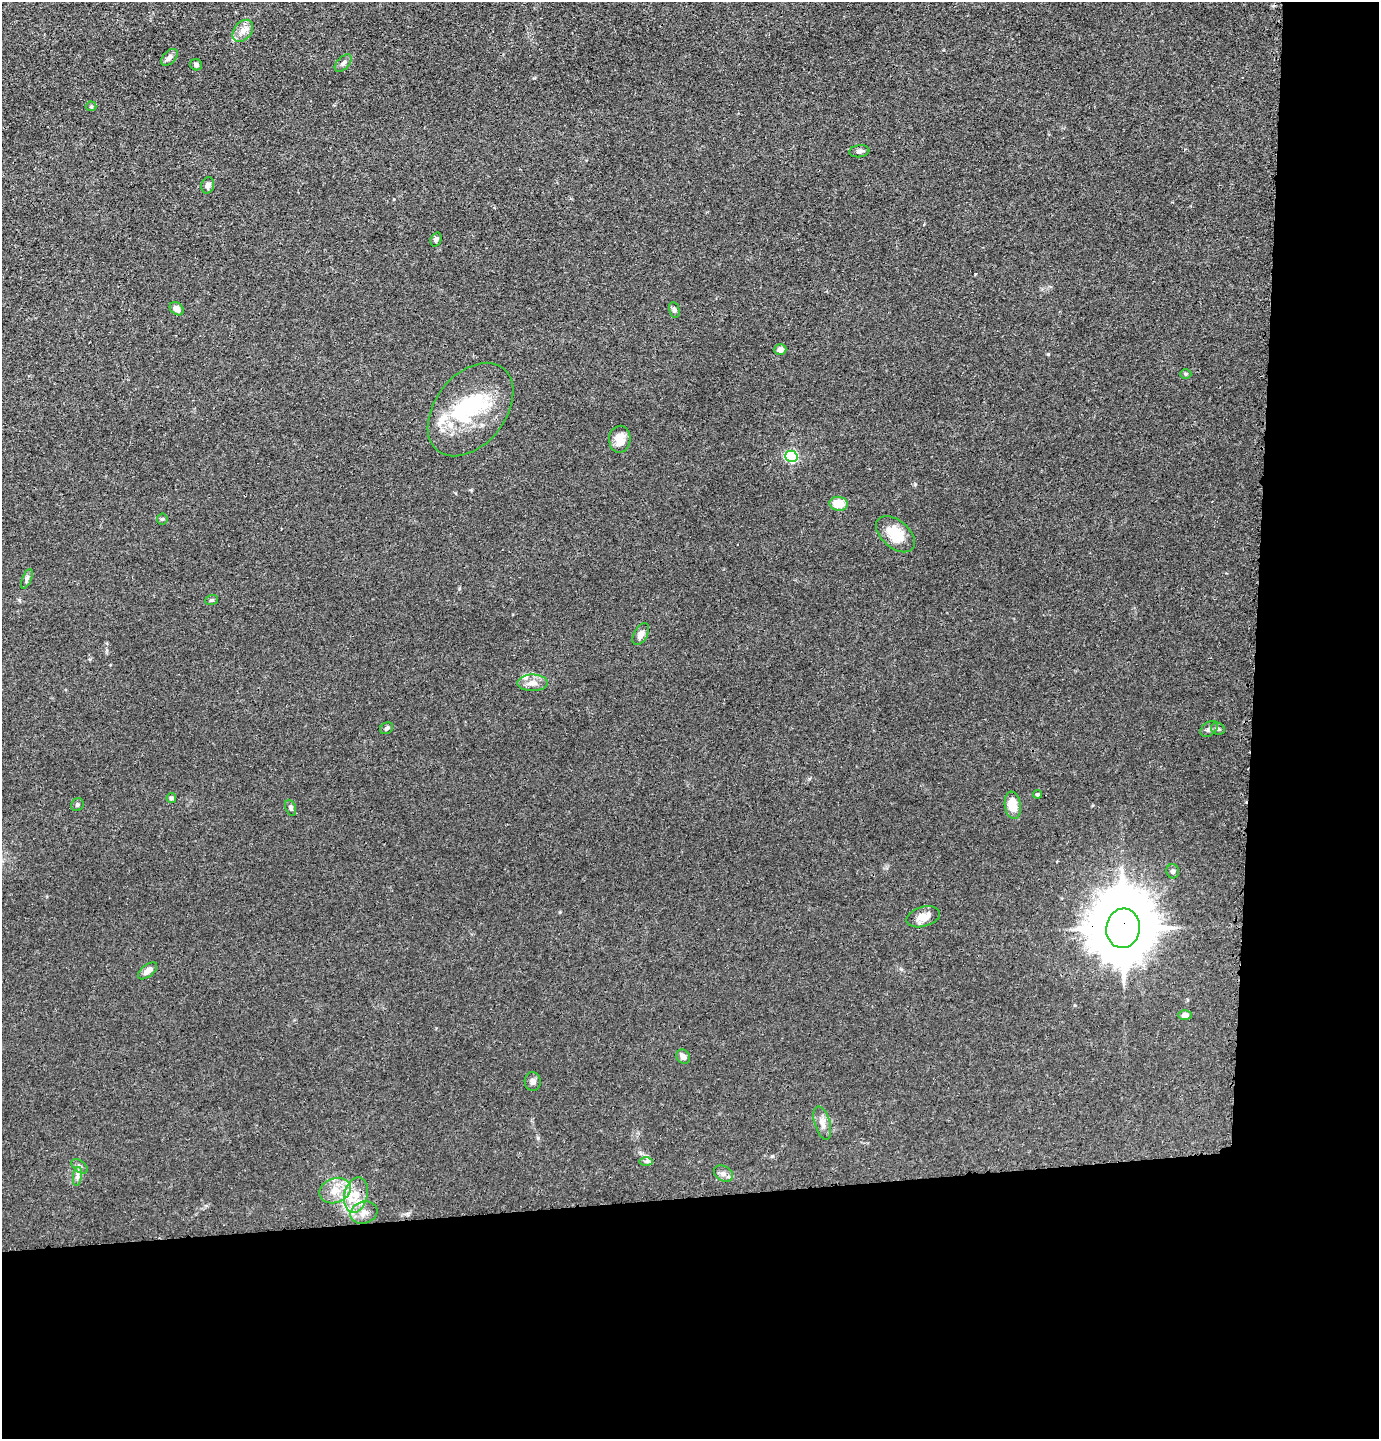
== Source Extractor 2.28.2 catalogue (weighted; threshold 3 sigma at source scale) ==
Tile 9 of 3 x 3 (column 3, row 3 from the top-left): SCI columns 2853-4229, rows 22-1458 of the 4327 x 4353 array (HDU 1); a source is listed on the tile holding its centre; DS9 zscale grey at full resolution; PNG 1381 x 1441 px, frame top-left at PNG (2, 2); each listed source drawn as its Kron ellipse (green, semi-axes under 4 px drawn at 4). Shown black and unused: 24% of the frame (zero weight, under 3 of 4 exposures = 3% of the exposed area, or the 3 px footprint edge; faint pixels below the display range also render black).
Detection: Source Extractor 2.28.2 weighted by HDU 2 'WHT'; one run over the whole footprint, this tile lists its part. Background 0.0142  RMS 0.0028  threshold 0.0124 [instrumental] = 3 sigma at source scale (4.5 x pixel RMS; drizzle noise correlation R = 1.50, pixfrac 1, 0.05/0.05 arcsec/px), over >= 5 px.
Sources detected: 55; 3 inside a brighter object's white glare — neither listed nor drawn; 7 inside a brighter listed object's ellipse — not listed separately; the other 45 listed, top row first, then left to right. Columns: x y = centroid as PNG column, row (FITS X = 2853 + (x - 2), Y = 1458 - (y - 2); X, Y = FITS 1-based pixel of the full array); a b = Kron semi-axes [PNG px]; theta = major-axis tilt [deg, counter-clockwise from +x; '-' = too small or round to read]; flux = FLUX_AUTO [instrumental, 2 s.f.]
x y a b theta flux
243 31 12 8 49 2.1
169 57 10 6 48 1.1
343 63 10 6 47 0.84
196 65 6 5 - 0.68
91 106 5 5 - 0.37
859 151 10 6 6 0.85
208 185 8 6 75 0.94
436 239 7 5 69 0.66
177 309 7 6 - 1.7
674 310 8 5 -77 0.68
780 349 6 5 - 1.3
1186 374 6 5 - 0.4
471 410 53 35 51 20
620 439 13 11 87 3.3
791 456 6 5 - 36
839 504 9 7 -6 5.3
162 519 5 5 - 0.36
896 534 23 13 -41 6.8
27 579 10 4 67 0.63
211 600 6 5 - 0.4
641 634 12 6 60 1.8
532 683 15 8 0 2
387 728 7 5 32 0.49
1209 729 10 6 37 0.82
1218 729 7 6 - 0.63
1037 794 4 4 - 0.46
171 798 5 5 - 0.58
77 805 7 6 - 0.44
1013 805 14 8 -81 5.1
291 808 8 5 -69 0.63
1173 871 7 6 - 0.66
923 917 17 10 17 3
1123 928 20 17 83 2400
148 971 11 6 40 1.8
1185 1015 6 5 - 1.3
683 1057 8 6 -51 1.1
533 1081 9 8 - 0.94
822 1123 17 7 -73 1.9
646 1161 6 4 0 0.51
80 1166 9 5 -37 0.76
723 1174 10 7 -31 1.2
77 1176 9 4 81 0.86
335 1191 16 12 21 3.9
356 1195 18 11 77 4.4
364 1213 14 10 18 2.3
Overlapping masked pixels (flux is a lower limit): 1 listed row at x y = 1123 928
Unlisted compact peaks at least as high as the median listed source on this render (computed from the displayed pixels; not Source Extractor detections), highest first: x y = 1048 354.